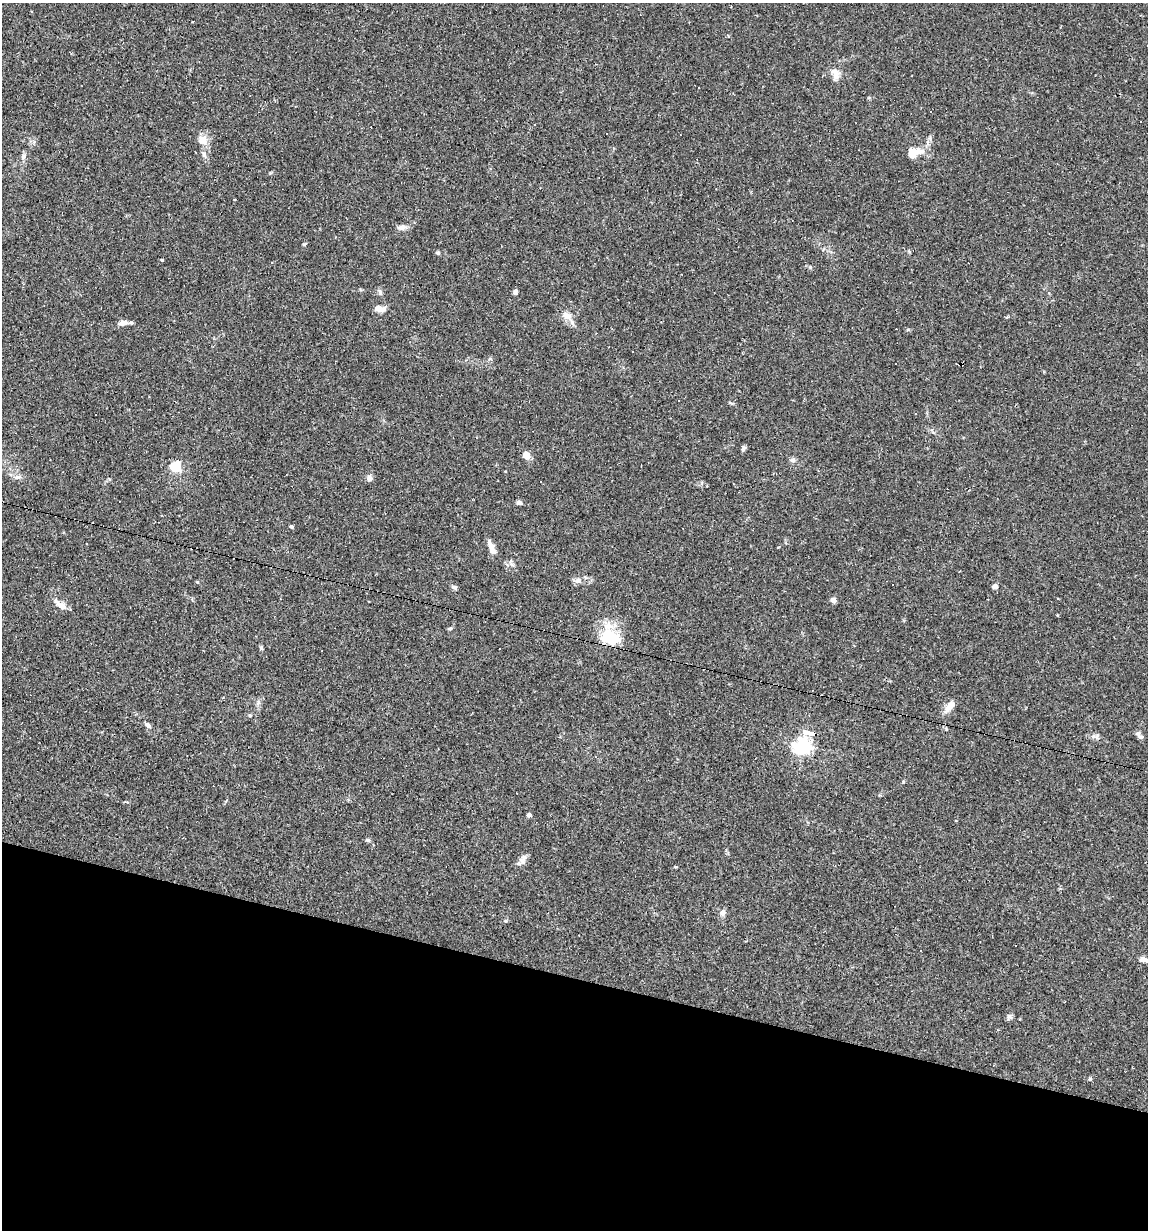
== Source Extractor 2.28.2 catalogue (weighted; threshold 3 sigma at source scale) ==
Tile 15 of 4 x 4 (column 3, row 4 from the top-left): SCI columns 2528-3673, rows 1-1228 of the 4935 x 4911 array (HDU 1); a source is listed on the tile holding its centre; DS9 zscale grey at full resolution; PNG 1150 x 1232 px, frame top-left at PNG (2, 3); no overlay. Shown black and unused: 21% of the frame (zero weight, under 2 of 3 exposures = <1% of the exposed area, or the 3 px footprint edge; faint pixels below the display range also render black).
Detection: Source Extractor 2.28.2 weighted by HDU 2 'WHT'; one run over the whole footprint, this tile lists its part. Background 0.0551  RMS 0.0043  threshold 0.0196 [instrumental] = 3 sigma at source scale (4.5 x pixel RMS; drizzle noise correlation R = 1.50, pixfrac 1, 0.05/0.05 arcsec/px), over >= 5 px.
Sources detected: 71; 9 cosmic-ray / hot-pixel residue — not listed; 5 inside a brighter listed object's ellipse — not listed separately; the other 57 listed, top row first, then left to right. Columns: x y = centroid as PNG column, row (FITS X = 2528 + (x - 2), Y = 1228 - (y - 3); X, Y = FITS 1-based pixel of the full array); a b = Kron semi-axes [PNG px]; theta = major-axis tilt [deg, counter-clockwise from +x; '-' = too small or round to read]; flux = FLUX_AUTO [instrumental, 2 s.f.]
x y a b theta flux
835 72 12 9 -46 3.4
698 88 2 2 - 0.57
931 111 3 3 - 1.2
202 140 12 11 - 4.3
913 151 16 11 12 4
204 154 8 5 -64 1.2
23 157 8 7 - 1.3
402 228 12 7 13 1.7
304 244 6 3 35 0.48
438 253 5 4 - 0.63
162 260 4 3 - 0.63
272 263 3 2 - 0.59
810 267 5 5 - 0.56
515 292 6 5 - 1.1
380 293 9 4 -70 0.89
1049 293 3 3 - 0.88
379 308 9 6 -5 4.2
566 315 15 9 -17 3.3
123 323 13 7 8 2.5
632 351 3 2 - 0.91
490 359 6 4 0 0.56
678 401 3 2 - 0.37
743 448 7 5 52 0.85
526 455 10 9 - 2.5
793 460 7 6 - 1.1
175 466 6 5 - 31
17 477 7 6 - 1.3
369 478 7 6 - 1.7
519 503 6 5 - 1.2
291 526 4 4 - 0.79
87 544 2 2 - 0.4
493 551 9 7 -54 2.3
578 581 9 7 5 1.9
197 582 5 3 - 0.32
995 586 4 4 - 3
454 587 9 5 -16 0.8
833 600 6 5 - 1.8
61 605 19 8 -38 3.8
450 628 6 4 1 0.54
610 638 27 19 -9 14
261 648 6 5 - 0.61
949 707 18 7 52 3.7
250 715 5 4 - 0.46
148 725 9 5 -44 1.3
808 733 12 4 -14 22
1138 733 7 6 - 1
1094 736 7 5 -1 1.1
803 746 7 6 - 160
126 802 4 3 - 0.54
529 815 5 5 - 1.2
368 840 6 5 - 0.74
524 858 10 8 61 2.1
676 867 4 3 - 0.36
723 913 8 7 - 1.6
1143 959 13 6 -5 2
1009 1016 8 6 0 1
1090 1079 5 4 - 0.68
Overlapping masked pixels (flux is a lower limit): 2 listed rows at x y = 610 638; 808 733
Isophote crosses this tile's border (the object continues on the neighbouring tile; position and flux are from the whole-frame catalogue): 1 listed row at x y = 1143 959
Unlisted compact peaks at least as high as the median listed source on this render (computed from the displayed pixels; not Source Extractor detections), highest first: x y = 903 782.